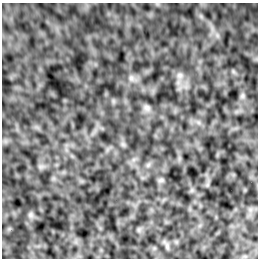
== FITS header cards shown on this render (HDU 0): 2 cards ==
NAXIS1  =                  256 /Number of positions along axis 1
NAXIS2  =                  256 /Number of positions along axis 2

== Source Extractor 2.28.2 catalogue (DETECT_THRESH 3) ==
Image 256 x 256 px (HDU 0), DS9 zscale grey, 1 PNG px = 1 image px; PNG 260 x 260 px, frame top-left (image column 1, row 256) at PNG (2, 3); no overlay
Background 6.48e-04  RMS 0.0021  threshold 0.00642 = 3 sigma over >= 5 px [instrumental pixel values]
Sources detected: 6; all 6 listed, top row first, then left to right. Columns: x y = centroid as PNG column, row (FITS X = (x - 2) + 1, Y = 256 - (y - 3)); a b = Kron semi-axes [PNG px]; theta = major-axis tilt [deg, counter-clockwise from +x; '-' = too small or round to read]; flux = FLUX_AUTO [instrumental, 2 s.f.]
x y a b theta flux
180 75 9 8 - 0.62
131 78 7 7 - 0.46
242 96 7 4 72 0.29
147 108 10 7 -45 0.51
161 180 7 6 - 0.31
31 215 9 7 -47 0.45